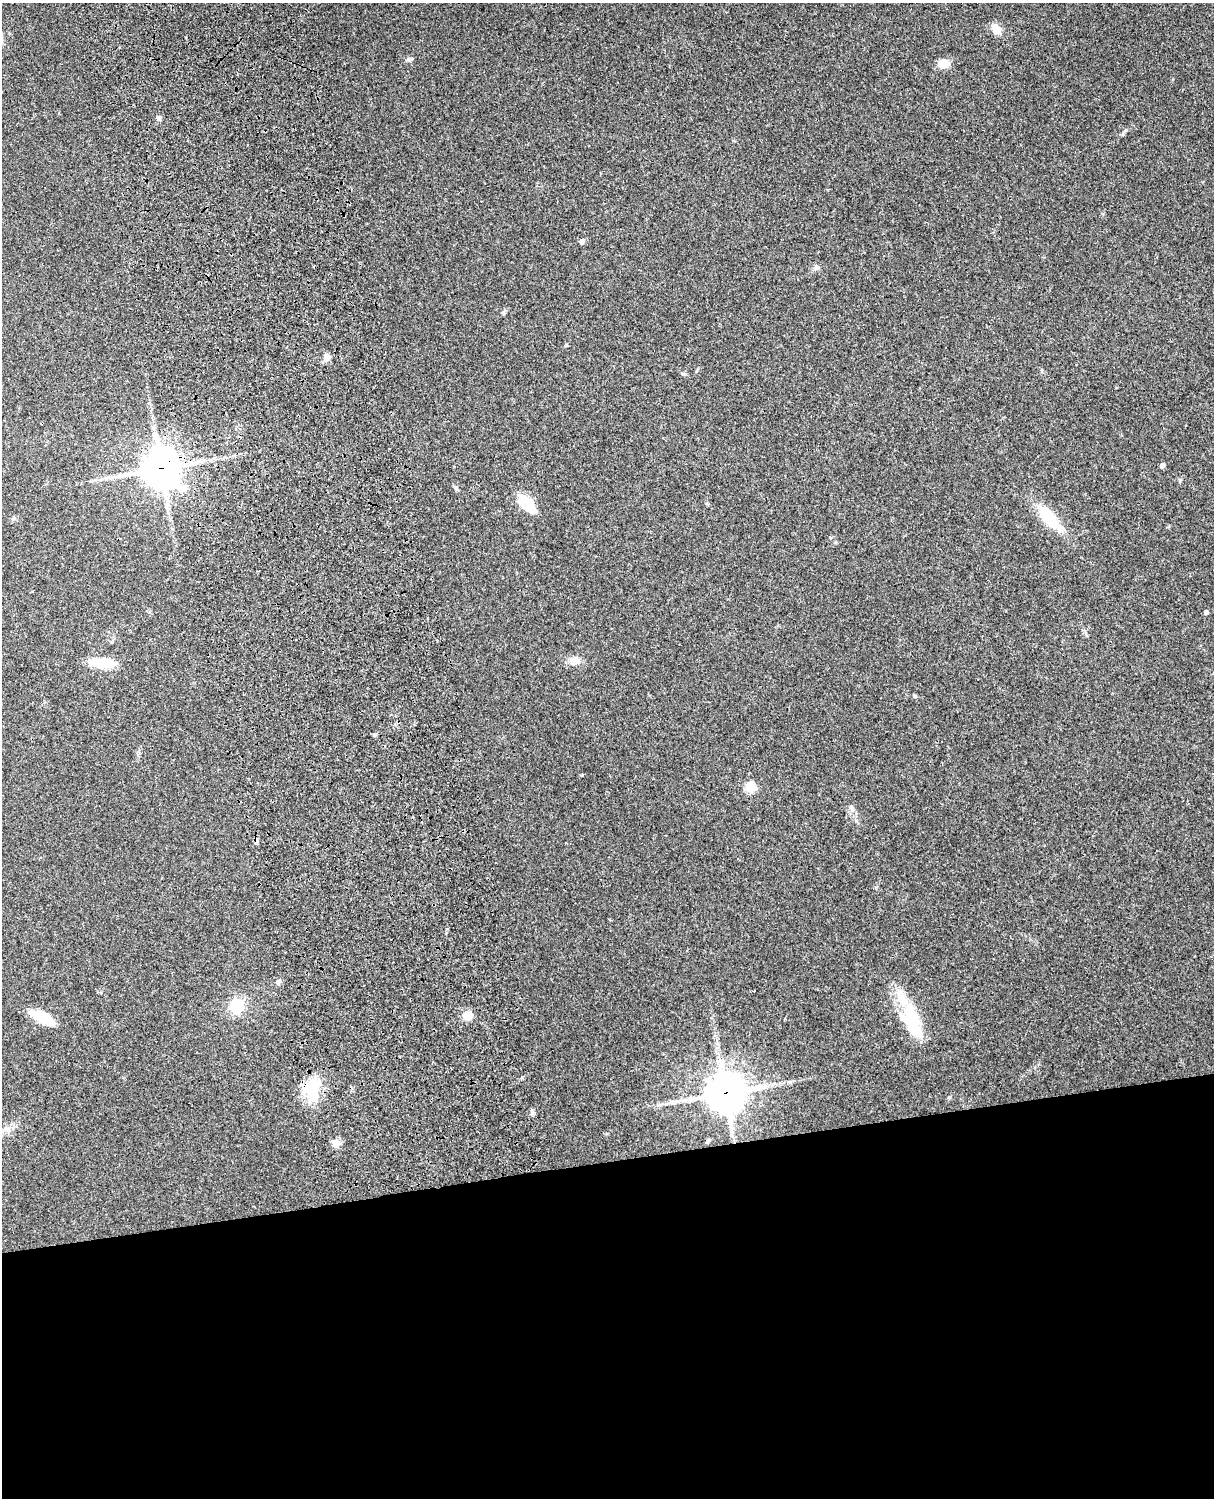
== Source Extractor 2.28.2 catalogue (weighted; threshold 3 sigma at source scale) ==
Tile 11 of 4 x 3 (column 3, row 3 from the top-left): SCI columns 2543-3754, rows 164-1659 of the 5087 x 4925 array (HDU 1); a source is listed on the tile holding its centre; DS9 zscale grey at full resolution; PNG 1216 x 1500 px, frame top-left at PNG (2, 3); no overlay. Shown black and unused: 23% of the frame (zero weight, under 3 of 4 exposures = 6% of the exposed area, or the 3 px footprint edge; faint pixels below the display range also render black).
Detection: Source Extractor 2.28.2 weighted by HDU 2 'WHT'; one run over the whole footprint, this tile lists its part. Background 0.285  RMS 0.0093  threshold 0.0419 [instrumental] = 3 sigma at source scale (4.5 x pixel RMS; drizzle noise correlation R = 1.50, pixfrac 1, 0.05/0.05 arcsec/px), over >= 5 px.
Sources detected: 34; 2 inside a brighter object's white glare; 1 cosmic-ray / hot-pixel residue — not listed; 2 inside a brighter listed object's ellipse — not listed separately; the other 29 listed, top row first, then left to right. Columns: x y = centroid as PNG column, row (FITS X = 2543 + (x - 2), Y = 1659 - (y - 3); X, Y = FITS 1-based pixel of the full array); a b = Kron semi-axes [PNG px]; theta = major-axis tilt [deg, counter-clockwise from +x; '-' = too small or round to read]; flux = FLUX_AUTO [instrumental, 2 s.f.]
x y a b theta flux
996 29 12 8 -53 11
408 59 6 6 - 1.8
943 63 14 9 3 10
159 118 6 5 - 3.1
581 241 7 5 26 2.6
816 268 8 7 - 2.6
327 357 9 7 82 5.3
684 374 8 3 -19 1.4
1162 465 5 4 - 3
161 468 13 12 - 2100
183 488 10 9 - 8.7
455 488 6 5 - 1.6
529 508 29 13 -41 19
1049 518 36 14 -50 31
1206 612 4 4 - 1.9
574 660 13 9 18 6.3
103 663 30 12 -9 22
915 696 5 4 - 1
750 788 5 5 - 44
278 982 7 5 64 2.5
237 1006 15 14 - 23
467 1016 9 9 - 11
42 1017 25 8 -27 34
910 1018 28 22 -24 30
313 1089 31 19 -87 33
725 1093 13 13 - 2000
532 1112 6 5 - 2
708 1141 7 4 45 1.4
335 1143 12 8 -52 4.9
Overlapping masked pixels (flux is a lower limit): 3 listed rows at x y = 161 468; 313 1089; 725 1093
Unlisted compact peaks at least as high as the median listed source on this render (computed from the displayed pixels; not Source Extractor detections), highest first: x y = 1126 130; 949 1097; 503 312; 1180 480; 566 345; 707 503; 790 1082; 835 542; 1042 371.